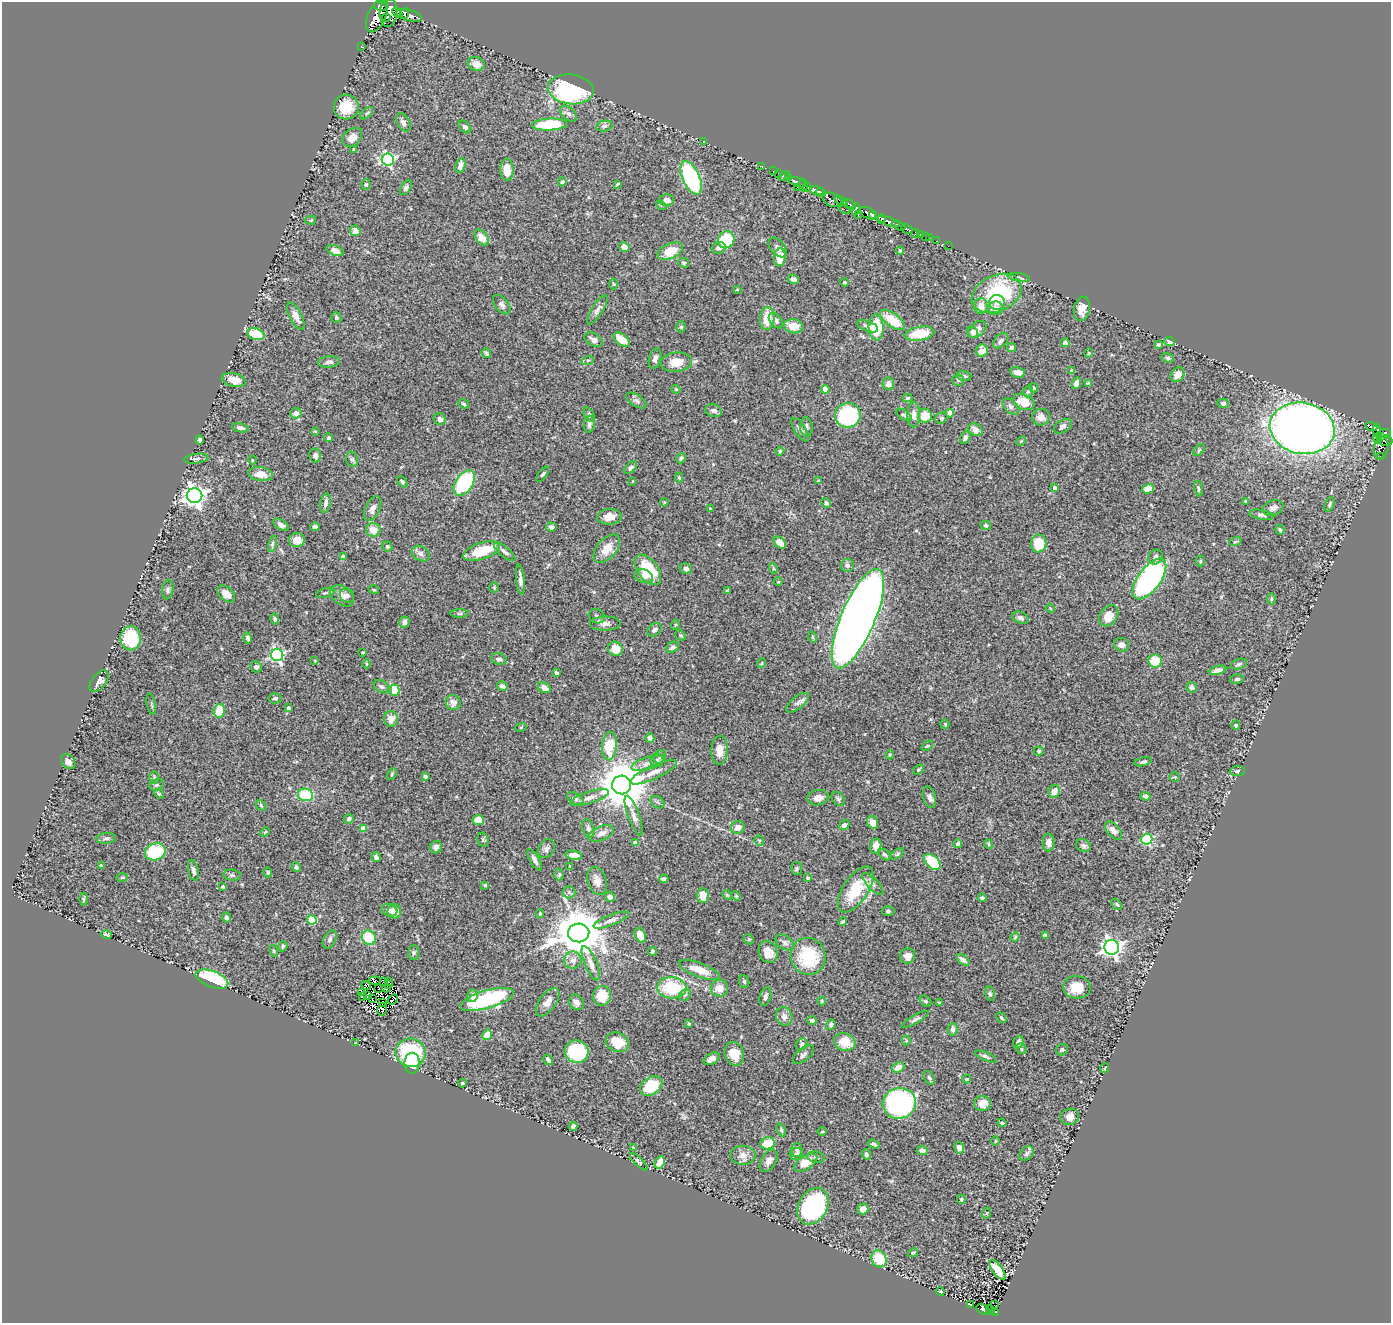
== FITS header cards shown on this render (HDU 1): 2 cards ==
NAXIS1  =                 1389
NAXIS2  =                 1321

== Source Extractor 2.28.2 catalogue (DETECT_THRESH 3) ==
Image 1389 x 1321 px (HDU 1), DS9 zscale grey, 1 PNG px = 1 image px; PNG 1393 x 1325 px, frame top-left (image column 1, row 1321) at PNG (2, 2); each listed source drawn as its Kron ellipse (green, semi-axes under 4 px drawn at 4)
Background 0.9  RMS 0.041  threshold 0.123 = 3 sigma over >= 5 px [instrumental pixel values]
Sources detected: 484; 2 with non-positive FLUX_AUTO (blend fragments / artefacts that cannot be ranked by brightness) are neither listed nor drawn; the other 482 listed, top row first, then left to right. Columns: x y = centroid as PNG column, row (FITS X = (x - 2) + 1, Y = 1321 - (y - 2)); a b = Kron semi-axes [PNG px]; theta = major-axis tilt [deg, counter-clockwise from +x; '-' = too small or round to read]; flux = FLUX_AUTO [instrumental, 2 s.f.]
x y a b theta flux
380 6 7 4 -10 350
397 12 6 3 -46 2400
388 13 14 9 87 2600
405 13 6 4 70 600
409 15 13 5 -15 1200
377 16 18 9 66 1500
386 18 4 3 - 420
361 46 3 2 - 5.8
476 64 9 7 -16 22
571 89 23 15 -7 260
346 107 12 12 - 66
367 113 8 3 45 4.1
568 114 10 6 -43 9.5
403 122 10 6 -61 11
549 124 17 6 3 140
604 126 8 5 12 7.2
465 127 7 5 -44 6.4
352 137 11 8 43 19
704 141 3 2 - 23
354 149 4 3 - 2.7
388 159 6 6 - 390
460 166 8 5 75 15
762 166 3 2 - 9.3
507 170 11 6 -87 39
773 171 2 2 - 17
778 173 3 2 - 5.5
784 176 6 3 35 37
691 178 18 8 -66 300
788 178 3 2 - 19
562 182 4 4 - 3.2
797 182 10 3 -20 57
366 184 5 4 - 4.8
617 184 4 2 - 2.8
803 185 6 3 -82 120
406 187 8 5 57 6.5
797 187 2 2 - 11
807 187 4 3 - 510
817 191 7 4 -17 1300
821 192 5 3 - 730
667 200 7 6 - 14
832 200 10 6 -25 660
841 201 7 3 -20 570
849 204 7 3 -35 420
661 205 6 3 -43 3.3
845 209 6 2 -16 62
856 209 6 4 71 640
868 213 9 5 -24 2400
858 215 2 2 - 10
873 215 3 2 - 830
881 219 4 3 - 440
311 220 5 4 - 3.3
889 222 12 4 -20 1200
899 226 7 3 -29 130
907 229 6 3 -31 100
355 231 5 5 - 15
915 233 4 3 - 73
920 234 3 2 - 10
925 236 3 2 - 16
482 238 9 5 -52 28
930 238 2 2 - 5.4
726 240 9 8 - 120
937 241 3 2 - 15
948 246 2 2 - 9.6
624 247 5 4 - 14
778 247 11 7 -50 12
719 248 7 6 - 7
335 250 9 5 -19 16
670 251 13 7 24 56
900 251 4 4 - 3
780 257 9 5 84 45
684 263 6 4 -27 4.5
1019 277 11 4 -10 5
793 279 6 4 -24 10
845 282 4 4 - 5.1
613 284 5 3 - 2.3
737 290 3 2 - 1.8
997 293 26 18 25 210
997 302 7 7 - 14
502 305 11 6 -50 9.5
981 306 8 6 84 27
995 308 7 6 - 18
1082 309 12 8 80 24
597 310 17 5 58 12
296 316 15 6 -63 18
336 318 5 5 - 4
767 318 11 7 84 56
892 320 14 6 -36 73
776 321 9 5 -51 9.7
794 326 10 7 -8 38
868 326 11 5 -22 11
681 327 5 5 - 4.6
876 328 13 7 -88 100
977 329 10 7 40 15
973 332 6 5 - 6.5
256 334 9 5 -18 71
919 334 15 7 9 85
593 340 10 6 -30 13
622 340 9 5 -35 41
1001 341 9 5 46 8.4
1170 341 5 4 - 16
1065 343 4 4 - 14
1159 344 4 4 - 4.8
1012 348 4 4 - 6.8
982 351 6 6 - 24
486 353 5 4 - 4.8
1089 353 4 4 - 3.2
1168 358 6 5 - 5.3
655 359 10 6 76 12
588 360 6 4 18 4.5
329 362 11 5 5 9.1
676 362 16 9 6 46
1072 371 4 4 - 5.8
1018 372 7 5 -9 18
1178 375 8 6 52 20
964 376 7 5 -7 5.8
234 380 12 7 -12 36
958 380 5 5 - 4.3
1076 383 6 4 66 9.7
1088 383 4 4 - 3.6
888 384 6 5 - 16
1034 388 4 4 - 3.2
676 389 4 3 - 3
825 389 4 4 - 31
1028 391 6 4 74 4.9
907 398 5 3 - 3.7
636 401 11 6 -34 8.2
1024 402 11 7 -24 51
1223 403 5 5 - 6.6
464 404 6 4 -37 4.7
1011 407 10 6 -46 8.4
714 411 8 6 -16 11
296 413 6 5 - 13
950 413 4 4 - 29
589 414 7 4 -65 4.5
848 415 13 12 - 250
904 415 8 4 -35 6.2
914 415 12 6 89 18
925 416 7 7 - 47
1041 417 9 8 - 20
941 418 6 5 - 4.5
440 419 6 6 - 8.7
589 424 8 5 85 8.7
1063 426 10 6 29 11
806 427 10 6 -88 8.8
1371 427 6 3 -22 190
240 428 8 4 -12 10
1302 428 33 25 -11 2600
800 430 13 5 -57 10
975 430 7 6 - 16
1377 430 6 3 -87 210
315 431 3 3 - 2.4
1385 434 6 4 3 470
1381 436 4 3 - 140
329 438 4 4 - 4.4
965 438 7 5 58 8.3
1377 438 5 3 - 140
200 440 4 3 - 5.9
1021 441 5 3 - 2.9
1386 441 6 5 - 290
1381 448 11 7 77 160
1199 450 7 4 45 3.8
780 451 4 4 - 3
315 456 7 6 - 11
1380 457 3 2 - 16
681 458 5 4 - 5.2
196 459 12 4 8 6.5
352 459 8 6 -73 6.5
252 460 4 3 - 2
631 468 7 4 44 7.4
260 474 12 7 -7 22
543 474 9 3 53 4.7
679 477 5 4 - 3.1
633 481 3 2 - 1.9
818 481 3 2 - 1.8
402 482 6 4 -46 4.9
464 483 14 8 55 200
1055 488 4 4 - 8.8
1148 489 6 4 17 36
1198 489 8 4 -78 4.8
195 496 8 7 - 1700
1245 501 4 2 - 2
664 502 4 3 - 2.4
326 503 10 5 80 11
826 503 5 4 - 5.2
1329 504 7 4 68 5.2
1273 508 11 7 20 14
373 509 13 7 64 15
710 509 4 3 - 2.1
1261 515 12 5 -10 8.3
609 517 12 8 4 28
281 525 9 5 -31 9.4
986 525 5 4 - 5.7
315 527 5 4 - 6.5
551 527 5 4 - 8.5
373 530 7 7 - 30
1280 530 5 4 - 4
297 540 8 7 - 29
1235 542 6 3 19 2.7
780 543 7 5 -44 26
272 544 8 4 78 4.4
1039 544 9 8 - 74
387 546 5 4 - 3.9
607 549 17 10 49 37
481 551 19 8 19 87
505 552 13 5 -40 10
421 554 9 7 -31 11
344 556 4 3 - 5.9
1156 557 8 7 - 10
1200 561 5 4 - 3.3
847 565 6 6 - 8.5
773 568 5 3 - 2.9
686 569 6 5 - 6.8
648 570 17 10 -53 100
644 576 10 6 -19 14
1149 579 24 11 54 780
520 580 15 4 -84 12
778 582 4 3 - 2.4
494 588 5 4 - 3.2
168 590 10 5 81 6.3
374 590 5 3 - 2.4
727 591 3 3 - 3.9
325 593 9 4 18 5.2
226 594 10 6 -40 19
342 596 13 9 -36 19
347 596 7 6 - 8.6
1271 599 6 4 89 3.8
1050 608 4 3 - 2.1
460 614 9 4 1 5.3
597 616 8 7 - 10
1109 616 11 8 53 36
858 618 53 17 67 5800
1020 618 9 5 -22 10
275 619 5 4 - 5.2
405 622 5 5 - 9.4
605 624 15 7 1 14
675 625 5 3 - 2.7
654 630 8 5 40 8.5
681 635 6 4 -42 4.1
813 637 5 3 - 3.3
131 638 12 10 -88 150
247 638 6 4 -79 5.1
1122 645 7 6 - 15
672 647 7 5 32 7.5
615 649 7 7 - 37
363 652 3 3 - 2.6
277 655 6 6 - 470
499 659 8 5 -16 11
315 661 4 3 - 2.2
1155 661 7 6 - 61
762 663 5 3 - 2.4
366 664 4 3 - 2.5
1239 664 8 5 16 6.5
256 667 6 5 - 7
1217 670 9 4 15 15
556 673 4 3 - 7.5
1237 679 7 4 10 4.4
99 681 12 7 52 18
502 686 5 4 - 7.6
381 687 8 6 -32 8.3
1192 687 5 5 - 6.2
544 688 7 5 -30 18
394 690 6 5 - 58
275 698 6 5 - 5.3
453 703 8 7 - 16
798 703 14 6 39 11
151 704 11 2 -78 3.5
288 708 3 3 - 5.1
219 711 7 5 75 53
391 719 8 7 - 24
945 724 5 4 - 3.2
1236 725 4 4 - 4.3
521 727 5 3 - 3
650 738 5 4 - 16
609 746 14 7 86 89
927 746 6 3 35 2.9
720 750 14 8 88 26
1039 751 5 4 - 3.7
890 755 4 3 - 3.1
660 757 7 6 - 6.3
657 760 6 6 - 6.8
68 762 8 6 -50 15
1143 762 9 4 13 5.7
648 763 17 6 17 19
918 769 6 4 35 3.6
1237 771 7 5 5 5.1
653 772 25 6 24 25
392 774 6 4 62 3.4
425 776 3 3 - 6.2
154 777 6 5 - 4.4
1175 777 5 5 - 3.7
156 785 7 5 16 6.6
622 785 9 9 - 13000
1054 791 6 5 - 18
159 794 5 4 - 3
305 795 7 6 - 94
1145 796 5 3 - 7.6
929 797 11 6 -75 12
589 798 20 6 17 20
818 798 10 7 7 19
575 799 9 5 -30 7.7
838 799 8 6 -48 6.2
658 802 7 5 -35 5.8
261 805 6 4 -48 4
634 816 21 5 -70 16
349 819 5 4 - 7.3
478 820 6 5 - 30
873 822 6 5 - 25
844 825 5 4 - 9.5
738 827 7 6 - 17
588 828 9 5 -73 8.1
363 829 4 4 - 33
1113 831 11 6 -48 18
265 832 5 3 - 3.1
601 833 13 7 23 16
106 838 10 5 6 7.1
1147 839 5 5 - 260
483 840 7 5 -76 5.2
759 841 5 4 - 3.7
635 843 4 4 - 9.8
1049 843 9 6 90 17
958 844 4 4 - 5.3
988 844 5 4 - 3.4
876 846 8 5 80 25
1083 846 7 6 - 7
436 847 6 6 - 11
546 849 10 7 56 9.4
155 852 10 8 18 140
897 854 8 4 36 4.2
574 855 8 4 -9 30
885 855 7 4 -40 5.7
376 857 5 4 - 7.8
535 860 12 4 -61 11
932 862 10 6 -44 110
101 865 3 3 - 2.3
570 866 3 2 - 2.8
296 867 5 4 - 4.9
797 868 6 5 - 4.9
193 870 11 5 -77 9.3
268 872 5 4 - 4.4
232 875 9 5 -9 6
559 875 6 5 - 3.8
122 877 6 3 2 2.9
808 878 4 3 - 5.5
664 879 4 4 - 8.6
597 881 14 9 -73 20
873 884 14 5 -47 12
485 885 4 4 - 2.3
223 887 3 3 - 4.1
856 889 26 12 56 100
569 892 6 6 - 5.3
727 895 5 4 - 2.9
703 896 7 6 - 32
736 896 5 3 - 2.8
610 897 5 5 - 7.2
982 898 4 3 - 5.1
83 899 6 4 -90 3.8
1117 904 6 4 -45 4.9
389 910 8 6 -17 12
394 911 7 6 - 20
888 911 6 4 1 4.6
540 914 4 4 - 3
226 917 5 4 - 5.9
312 920 5 4 - 89
611 920 19 5 21 14
843 922 4 3 - 3.7
579 933 10 9 - 13000
106 935 5 4 - 8.4
640 935 8 5 -67 31
1045 935 4 3 - 5.5
1015 937 5 4 - 3.3
369 938 7 6 - 83
330 939 10 6 63 9.6
749 939 5 4 - 3.3
785 942 10 6 -36 9.7
283 946 5 4 - 4.6
1112 947 7 7 - 1100
274 951 6 3 -72 2.8
652 951 4 4 - 4.6
768 952 11 9 -68 34
414 953 7 5 88 5.5
808 956 18 17 - 130
908 956 8 7 - 19
573 960 9 8 - 16
963 960 8 4 -36 9.7
591 963 18 6 -67 17
700 970 22 7 -21 43
212 979 17 8 -20 200
375 981 6 2 -5 1.5
388 981 3 2 - 2.6
384 982 3 2 - 1.9
744 982 6 5 - 4.3
388 985 3 2 - 0.39
366 986 5 4 - 0.33
1077 987 14 11 -4 53
379 988 2 2 - 0.88
386 988 4 2 - 7.2
672 988 14 10 -4 140
719 988 9 8 - 32
362 993 3 2 - 3.7
990 994 7 5 -79 5
685 995 6 5 - 5.6
367 996 3 2 - 1.4
472 996 6 5 - 14
602 996 10 9 - 48
765 996 9 5 75 8.3
363 997 3 2 - 8.6
372 999 2 2 - 3.7
393 999 5 2 - 2.1
487 999 27 9 16 300
822 1001 4 3 - 2.9
926 1001 6 4 -42 4.5
547 1002 16 8 54 19
576 1002 8 7 - 13
939 1002 4 3 - 3
382 1003 4 2 - 0.82
382 1009 6 4 75 5
784 1016 9 8 - 15
1001 1018 6 4 -50 3.8
915 1019 15 3 29 6.5
812 1020 4 3 - 5.8
689 1023 4 3 - 3.3
831 1025 5 4 - 6.1
953 1029 6 5 - 11
487 1035 5 4 - 33
906 1041 5 4 - 3.2
617 1042 12 9 -25 57
845 1042 11 8 -19 52
1018 1042 6 5 - 9.1
355 1043 3 2 - 1.6
802 1044 6 5 - 5.3
1021 1049 6 4 -46 4.1
1062 1050 6 5 - 5.4
577 1052 12 11 - 200
411 1053 15 14 - 220
734 1054 12 9 -71 45
803 1055 13 6 39 9
986 1056 11 4 -23 7.1
712 1059 9 5 32 16
548 1060 6 3 -57 7.4
412 1063 10 7 90 32
898 1067 6 5 - 29
1105 1068 5 3 - 2.1
929 1078 7 5 -56 5.9
967 1079 4 3 - 3.6
462 1083 4 3 - 3.2
651 1086 12 8 33 110
899 1103 17 15 13 450
983 1103 8 7 - 24
1070 1117 9 8 - 18
1002 1123 4 3 - 4.1
573 1126 4 3 - 9.4
781 1130 7 4 -70 4.3
822 1132 5 3 - 2.5
995 1141 5 3 - 2.5
768 1143 7 6 - 73
874 1144 6 3 -16 5.2
633 1148 4 2 - 3.4
959 1148 6 4 -75 17
797 1150 7 5 87 5.5
922 1150 5 5 - 11
796 1154 7 6 - 6.6
866 1154 5 4 - 4.9
1026 1154 8 6 46 7.1
743 1155 13 9 -2 20
816 1157 9 5 -8 6.9
769 1161 12 7 59 15
639 1162 11 3 -45 4.3
660 1162 6 5 - 29
805 1163 13 6 32 45
961 1199 4 4 - 3.1
813 1206 19 14 60 400
863 1209 5 5 - 17
987 1213 6 3 70 3.2
913 1253 5 4 - 3.3
879 1259 9 7 -65 75
997 1270 11 5 -53 51
940 1292 4 3 - 3.8
970 1305 3 2 - 4.4
994 1305 3 2 - 7.4
983 1310 7 5 -28 73
990 1310 4 2 - 7.8
995 1312 4 2 - 49
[2 non-positive-flux detections neither listed nor drawn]